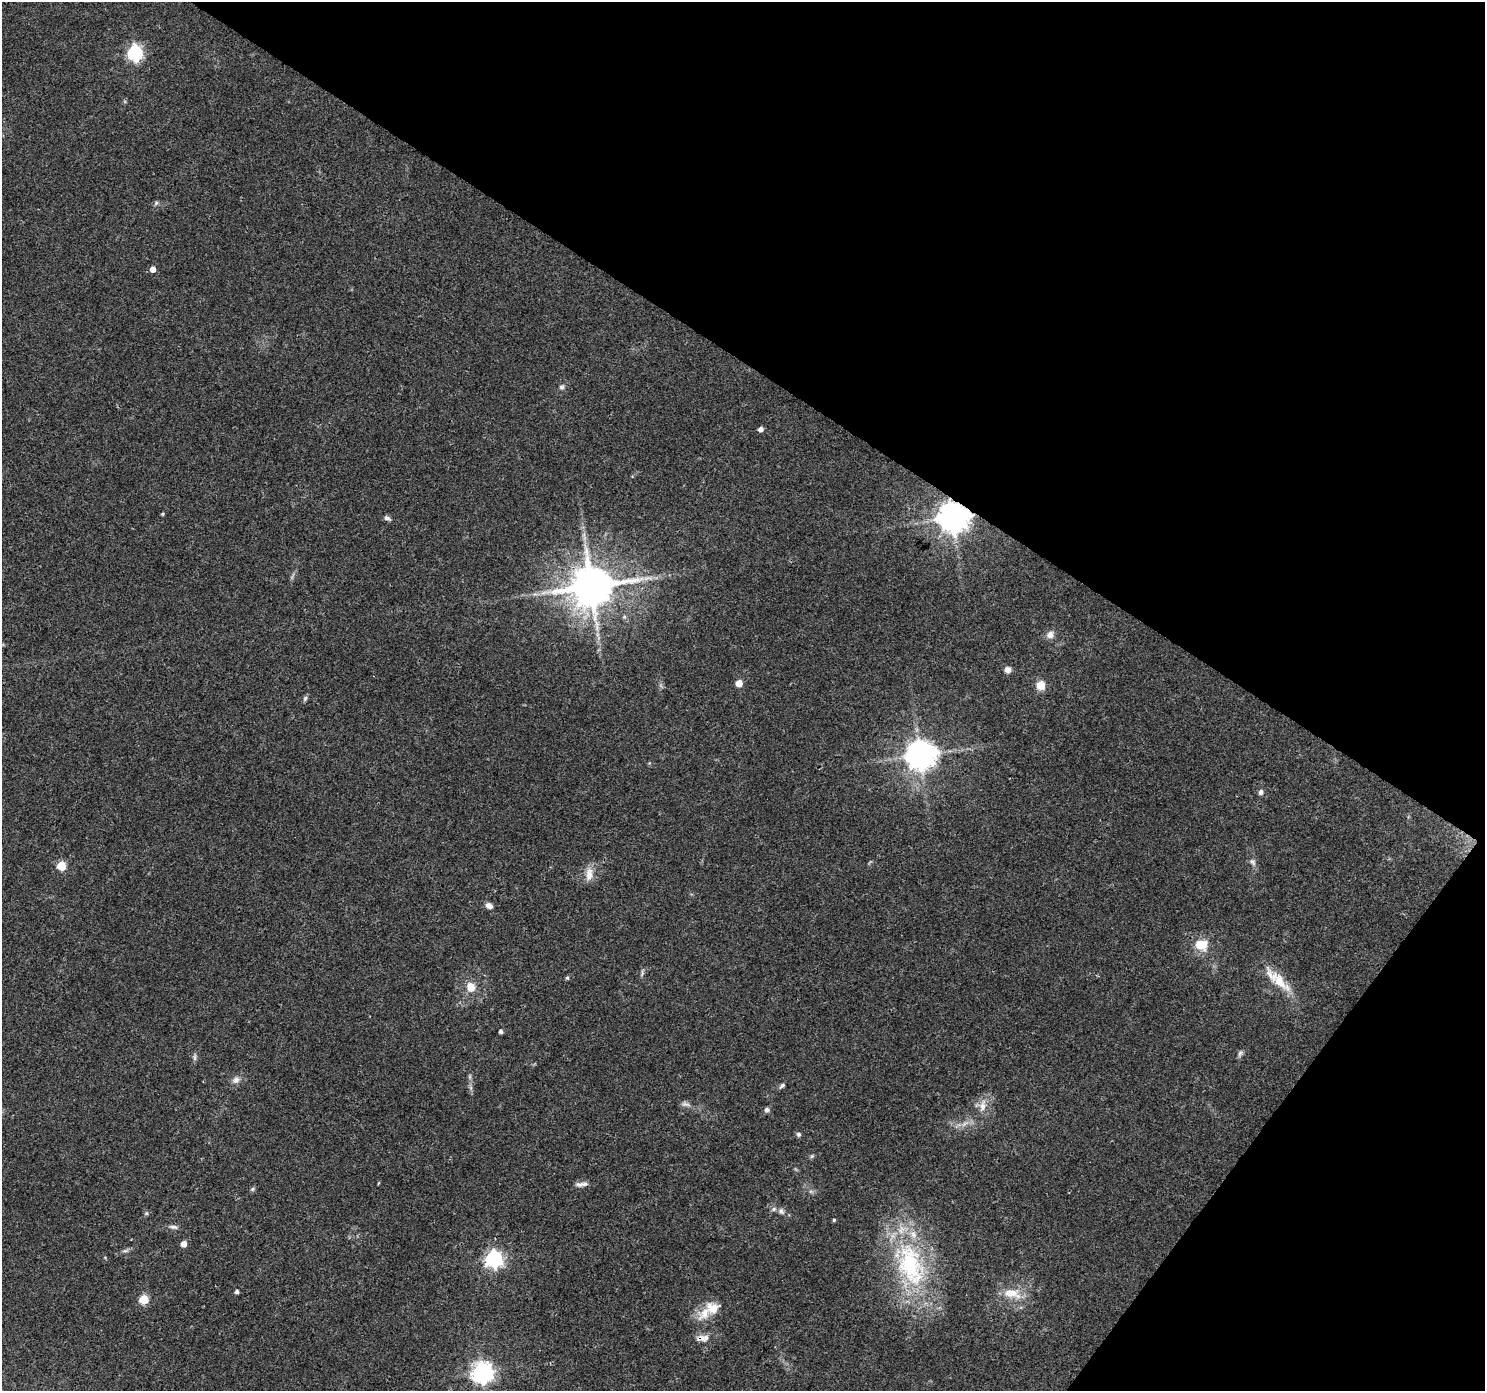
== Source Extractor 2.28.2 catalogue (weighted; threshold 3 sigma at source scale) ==
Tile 8 of 4 x 4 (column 4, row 2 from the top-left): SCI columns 4451-5933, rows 2964-4352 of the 5942 x 5993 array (HDU 1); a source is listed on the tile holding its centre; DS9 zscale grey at full resolution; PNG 1487 x 1393 px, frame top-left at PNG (2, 2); no overlay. Shown black and unused: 32% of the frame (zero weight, under 3 of 4 exposures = <1% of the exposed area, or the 3 px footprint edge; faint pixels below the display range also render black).
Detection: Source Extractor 2.28.2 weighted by HDU 2 'WHT'; one run over the whole footprint, this tile lists its part. Background 0.0446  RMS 0.0036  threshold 0.016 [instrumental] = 3 sigma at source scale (4.5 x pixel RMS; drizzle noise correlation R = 1.50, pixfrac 1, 0.0396/0.0396 arcsec/px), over >= 5 px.
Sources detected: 59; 2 too faint to see at this stretch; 1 long thin detection or spike segment (spike, bleed or trail) — not listed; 2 inside a brighter listed object's ellipse — not listed separately; the other 54 listed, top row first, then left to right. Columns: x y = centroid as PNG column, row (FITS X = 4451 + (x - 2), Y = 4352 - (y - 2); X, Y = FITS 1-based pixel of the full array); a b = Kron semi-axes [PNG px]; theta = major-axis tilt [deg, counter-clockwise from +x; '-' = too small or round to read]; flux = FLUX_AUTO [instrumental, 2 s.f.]
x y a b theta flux
135 53 7 6 - 76
156 203 7 4 46 0.62
153 269 5 5 - 2.6
562 387 7 6 - 0.96
760 429 5 5 - 1.6
163 514 4 3 - 0.42
387 518 9 5 -29 1.1
953 518 9 9 - 620
591 586 12 11 - 1600
624 617 6 5 - 0.7
1050 635 10 9 - 2.1
1008 670 7 7 - 2
739 683 5 5 - 6.1
1041 686 10 9 - 4.3
305 698 8 5 64 0.74
920 755 9 9 - 580
1261 792 7 6 - 1.1
1253 862 10 7 -57 1.3
62 866 5 5 - 17
589 874 19 10 86 3.7
489 906 8 6 -19 1.7
1201 945 11 9 -2 8.5
642 973 10 4 77 0.74
567 978 5 4 - 0.5
1279 981 36 14 -44 9.7
471 987 15 12 -77 4.3
501 1031 4 4 - 0.94
1240 1054 10 5 65 0.91
195 1057 11 4 85 0.86
470 1077 7 4 -72 0.66
236 1080 12 8 39 1.9
782 1086 9 5 41 0.82
685 1104 13 6 -13 1.4
983 1106 17 9 79 3.9
767 1110 7 7 - 0.91
799 1134 6 6 - 0.8
812 1156 6 5 - 0.55
579 1184 12 7 -10 1.6
252 1189 7 5 27 0.61
774 1209 8 6 18 0.98
781 1211 9 7 -65 1.3
146 1213 6 5 - 0.57
834 1220 5 4 - 0.39
173 1227 12 5 -9 1.2
184 1244 5 5 - 3.1
125 1250 9 4 9 0.85
494 1259 7 7 - 130
910 1265 69 36 -74 53
237 1292 4 4 - 0.82
1012 1293 25 12 -9 7
144 1299 5 5 - 17
705 1313 26 16 40 6.8
701 1338 15 9 -2 2.7
482 1372 8 7 - 210
Overlapping masked pixels (flux is a lower limit): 2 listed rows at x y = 953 518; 701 1338